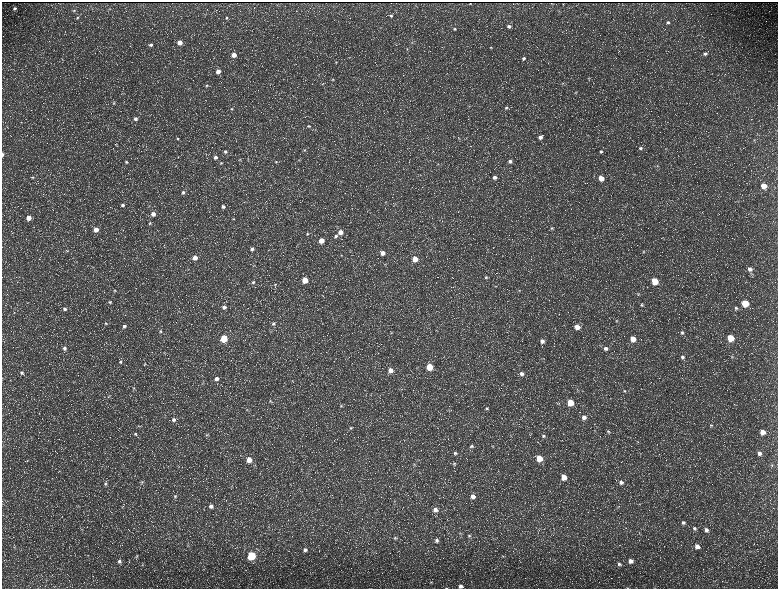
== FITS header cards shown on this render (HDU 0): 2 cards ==
NAXIS1  =                 1552 / length of data axis 1
NAXIS2  =                 1173 / length of data axis 2

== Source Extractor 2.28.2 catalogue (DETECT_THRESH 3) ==
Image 1552 x 1173 px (HDU 0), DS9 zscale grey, zoomed out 1/2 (1 PNG px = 2 x 2 image px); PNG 780 x 591 px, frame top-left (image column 1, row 1173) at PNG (2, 2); no overlay
Background 231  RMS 11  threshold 32.5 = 3 sigma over >= 5 px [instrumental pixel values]
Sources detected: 217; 36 cannot appear on this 1/2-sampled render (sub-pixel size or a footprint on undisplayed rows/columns) and are not listed; the other 181 listed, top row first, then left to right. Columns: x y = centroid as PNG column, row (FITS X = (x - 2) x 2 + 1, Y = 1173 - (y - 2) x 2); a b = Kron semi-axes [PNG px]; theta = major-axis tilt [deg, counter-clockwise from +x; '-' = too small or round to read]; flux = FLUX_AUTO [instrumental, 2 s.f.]
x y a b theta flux
470 4 2 2 - 990
15 8 4 3 - 4000
110 9 4 3 - 1800
74 10 4 4 - 2700
586 14 4 2 - 1100
391 16 4 3 - 2800
77 17 5 4 - 3200
226 18 4 4 - 3300
668 22 4 4 - 3900
509 26 4 3 - 6000
454 29 4 3 - 2900
180 42 4 4 - 23000
151 45 5 4 - 5400
490 47 4 3 - 2000
407 49 5 3 - 1900
705 54 5 4 - 5300
234 55 4 4 - 22000
524 58 4 4 - 4700
336 62 4 3 - 2100
218 71 4 4 - 15000
589 78 5 3 - 2000
333 79 3 3 - 1800
323 84 4 1 - 850
562 84 4 3 - 1900
207 85 5 4 - 3800
575 92 5 3 - 2100
113 103 4 4 - 3000
506 108 5 5 - 4100
232 109 4 4 - 3000
135 119 5 5 - 7100
309 126 4 3 - 2400
588 135 3 2 - 930
540 137 4 4 - 11000
178 139 5 4 - 3800
459 139 3 2 - 1200
116 145 5 2 - 1600
640 148 5 4 - 4800
666 149 4 3 - 1700
304 150 4 3 - 2400
601 151 5 4 - 3800
225 152 5 4 - 4900
2 154 4 2 - 5000
215 157 5 4 - 6300
240 159 5 3 - 2100
299 160 4 3 - 1800
510 161 4 4 - 5800
126 162 5 4 - 3800
276 162 5 4 - 2600
221 163 5 4 - 3200
657 166 4 3 - 2100
420 175 3 2 - 1100
33 177 5 4 - 3000
495 177 4 4 - 8000
601 178 4 4 - 32000
764 186 4 4 - 36000
183 192 4 4 - 5200
385 202 4 2 - 1100
123 205 5 5 - 5600
149 206 4 3 - 2100
223 207 5 5 - 7000
153 214 5 4 - 13000
29 218 4 4 - 20000
233 219 5 2 - 1800
150 223 5 4 - 2900
552 228 5 4 - 3600
96 229 5 5 - 19000
340 232 4 4 - 19000
307 234 4 4 - 3300
336 236 5 4 - 4700
321 240 4 4 - 30000
252 249 5 5 - 7000
67 251 4 3 - 2200
643 252 5 4 - 3000
383 253 4 4 - 16000
341 255 4 3 - 1900
195 258 5 4 - 15000
415 259 4 4 - 28000
385 264 5 4 - 2600
254 266 4 3 - 1700
750 269 6 5 - 9000
486 277 5 4 - 3600
305 280 4 4 - 40000
655 281 4 4 - 64000
253 282 6 5 - 5000
275 284 4 4 - 2700
519 290 4 4 - 2400
115 291 4 3 - 2000
638 294 5 4 - 3000
110 302 4 3 - 2400
745 303 4 4 - 88000
642 305 5 4 - 2900
224 307 5 5 - 7600
736 308 5 5 - 4500
65 309 5 5 - 4900
617 321 5 4 - 2900
105 323 4 4 - 2700
273 324 5 5 - 5600
124 326 4 4 - 4900
577 327 4 4 - 22000
160 331 5 4 - 3200
682 332 6 5 - 4900
224 338 4 4 - 90000
731 338 4 4 - 73000
633 339 5 4 - 32000
542 341 4 4 - 9800
600 345 4 2 - 1400
64 348 6 5 - 6800
606 348 5 5 - 7600
682 357 6 5 - 6600
732 357 4 4 - 2400
120 362 5 5 - 4200
145 363 4 3 - 2300
430 367 4 4 - 62000
390 370 5 5 - 16000
21 372 5 5 - 5200
522 374 5 5 - 7700
216 379 5 5 - 8900
202 383 4 3 - 2000
133 388 4 3 - 2400
624 391 5 4 - 3100
109 396 5 3 - 2100
270 401 5 3 - 2600
570 402 4 4 - 51000
341 406 5 4 - 3700
486 408 5 4 - 3100
247 410 4 3 - 1700
584 417 6 5 - 11000
174 420 5 5 - 6300
138 426 5 2 - 1500
711 426 6 5 - 3900
351 428 5 5 - 3700
594 430 3 3 - 1400
608 432 6 5 - 4500
763 432 5 4 - 22000
135 434 5 5 - 4100
207 435 6 4 -22 3000
543 436 5 4 - 3900
31 437 4 2 - 1400
637 442 5 3 - 2400
472 446 6 5 - 5000
493 446 4 3 - 1800
455 453 5 5 - 5000
759 453 6 5 - 9400
539 458 5 4 - 51000
249 460 5 5 - 23000
27 461 5 3 - 2200
414 464 5 4 - 3200
454 464 5 4 - 3500
772 465 5 4 - 2500
564 477 5 4 - 32000
142 482 5 4 - 3400
621 482 6 6 - 8200
105 484 6 5 - 4300
231 486 4 3 - 1900
175 496 6 5 - 4800
473 496 5 5 - 13000
639 504 4 3 - 1700
211 506 5 5 - 7700
618 507 5 3 - 2000
435 509 6 5 - 10000
683 523 5 5 - 5400
694 528 5 5 - 5200
706 530 6 5 - 7700
460 533 4 4 - 2500
469 536 5 5 - 4600
395 538 4 4 - 2600
437 540 6 5 - 5800
188 546 5 4 - 2900
697 546 6 5 - 11000
14 547 4 3 - 2400
305 550 6 5 - 7100
137 556 5 4 - 2500
251 556 4 4 - 160000
503 556 4 2 - 1700
119 561 5 5 - 5400
630 561 5 4 - 12000
619 564 5 4 - 4100
431 582 4 3 - 1700
461 586 4 3 - 6800
446 588 4 1 - 1000
628 588 3 2 - 770
At the frame edge (FLAGS 8, measured only in part): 4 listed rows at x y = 2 154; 461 586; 446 588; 628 588
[36 sub-pixel or undisplayed-footprint detections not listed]